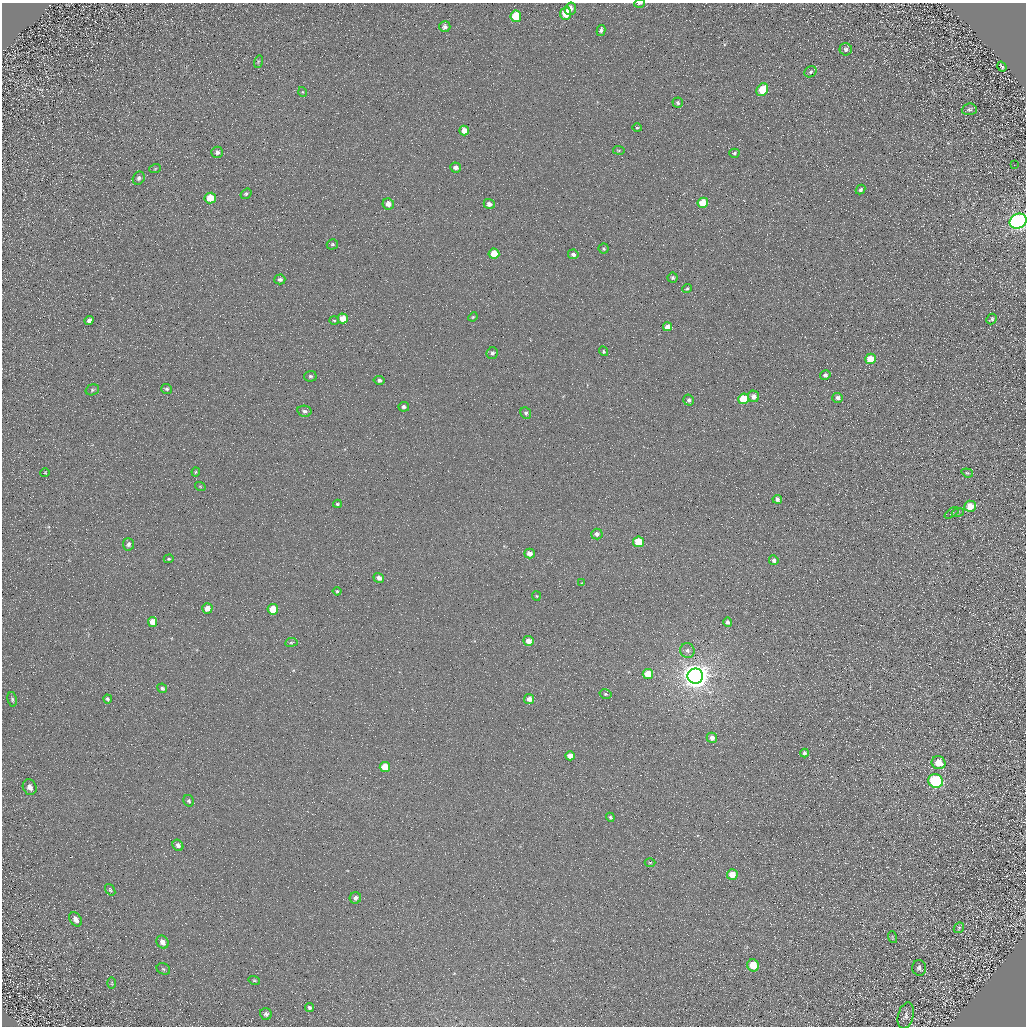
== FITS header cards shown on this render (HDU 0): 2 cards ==
NAXIS1  =                 1024 / Required FITS header
NAXIS2  =                 1024 / Required FITS header

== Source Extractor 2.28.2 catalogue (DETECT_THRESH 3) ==
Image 1024 x 1024 px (HDU 0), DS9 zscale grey, 1 PNG px = 1 image px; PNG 1028 x 1028 px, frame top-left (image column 1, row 1024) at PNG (2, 3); each listed source drawn as its Kron ellipse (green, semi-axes under 4 px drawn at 4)
Background 4.91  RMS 8.6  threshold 25.9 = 3 sigma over >= 5 px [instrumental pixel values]
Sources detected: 117; all 117 listed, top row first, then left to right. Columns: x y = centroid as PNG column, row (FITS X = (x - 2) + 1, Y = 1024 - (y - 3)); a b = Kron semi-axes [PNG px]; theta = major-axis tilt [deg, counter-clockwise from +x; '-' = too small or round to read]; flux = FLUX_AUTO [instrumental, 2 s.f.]
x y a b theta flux
640 3 5 2 - 1000
570 9 6 5 - 3500
566 13 6 5 - 14000
516 16 6 5 - 19000
445 27 5 5 - 2100
601 30 5 4 - 1900
846 49 6 6 - 1900
258 62 6 4 73 770
1002 67 5 3 - 1000
810 72 6 5 - 1200
762 90 7 5 56 16000
303 92 5 3 - 460
678 103 5 5 - 1100
969 109 7 6 - 1300
637 128 5 4 - 740
464 131 5 4 - 4800
619 150 6 3 -8 590
217 152 6 5 - 1500
734 153 5 4 - 1000
1014 165 2 2 - 580
456 167 5 5 - 2800
155 169 6 3 20 680
139 178 7 5 57 1500
860 190 5 4 - 1200
246 194 6 4 36 920
210 198 6 5 - 13000
703 203 5 5 - 16000
388 204 6 5 - 4300
489 204 5 5 - 3000
1018 221 9 7 26 350000
332 244 6 5 - 1000
604 249 5 5 - 910
494 254 5 5 - 11000
573 254 5 5 - 1800
672 278 5 5 - 1200
280 279 5 5 - 1600
687 289 5 4 - 770
473 317 5 4 - 690
343 318 5 5 - 7200
992 319 5 5 - 1100
89 320 5 4 - 2200
334 320 5 3 - 650
667 327 4 4 - 3400
603 351 5 4 - 1100
492 353 6 5 - 1700
871 359 5 5 - 12000
825 375 5 5 - 1500
310 376 6 5 - 1300
379 380 5 4 - 1600
167 389 5 5 - 1200
92 390 7 5 16 970
754 396 6 5 - 3700
838 398 5 5 - 2400
744 399 5 5 - 21000
689 400 5 5 - 1500
404 407 5 5 - 1500
304 411 7 5 -12 1700
526 413 6 5 - 1300
196 472 4 4 - 630
45 473 4 4 - 560
967 473 6 4 -19 810
200 486 5 3 - 550
777 499 5 4 - 1900
337 504 4 3 - 810
970 506 6 5 - 7800
958 512 6 4 19 830
952 513 8 3 34 760
597 534 6 5 - 2300
638 542 5 5 - 19000
128 544 6 5 - 1700
529 553 5 4 - 3000
169 559 5 4 - 710
774 560 5 4 - 1600
379 578 5 4 - 2700
582 583 3 3 - 430
337 591 4 4 - 630
536 596 5 4 - 620
207 608 5 5 - 5100
273 609 5 5 - 14000
153 622 5 4 - 6600
728 622 5 4 - 1500
529 641 5 5 - 5800
291 642 6 3 9 650
687 651 7 7 - 2100
648 674 5 5 - 11000
695 676 8 7 - 850000
162 688 5 4 - 1000
605 694 6 4 -15 930
12 699 7 4 -80 1100
108 699 4 4 - 1100
529 699 5 5 - 3600
712 738 5 5 - 3800
804 753 4 4 - 1300
570 756 5 4 - 4900
939 763 7 6 - 8600
385 767 5 5 - 13000
936 781 7 6 - 74000
30 787 8 6 -64 3200
189 801 6 5 - 910
610 817 4 4 - 880
178 845 6 5 - 2000
650 863 5 3 - 540
732 875 5 5 - 7300
110 890 6 4 -54 830
355 898 6 5 - 2200
76 919 8 5 -53 2800
959 928 6 4 46 850
892 937 6 3 -71 740
162 942 7 5 -51 3100
753 965 6 5 - 12000
919 968 8 7 - 1600
163 969 7 5 -24 1100
254 980 6 4 -16 840
112 983 6 4 90 660
310 1007 5 4 - 1200
266 1014 6 6 - 1600
906 1016 13 7 75 2600
At the frame edge (FLAGS 8, measured only in part): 2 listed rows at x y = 640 3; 1018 221